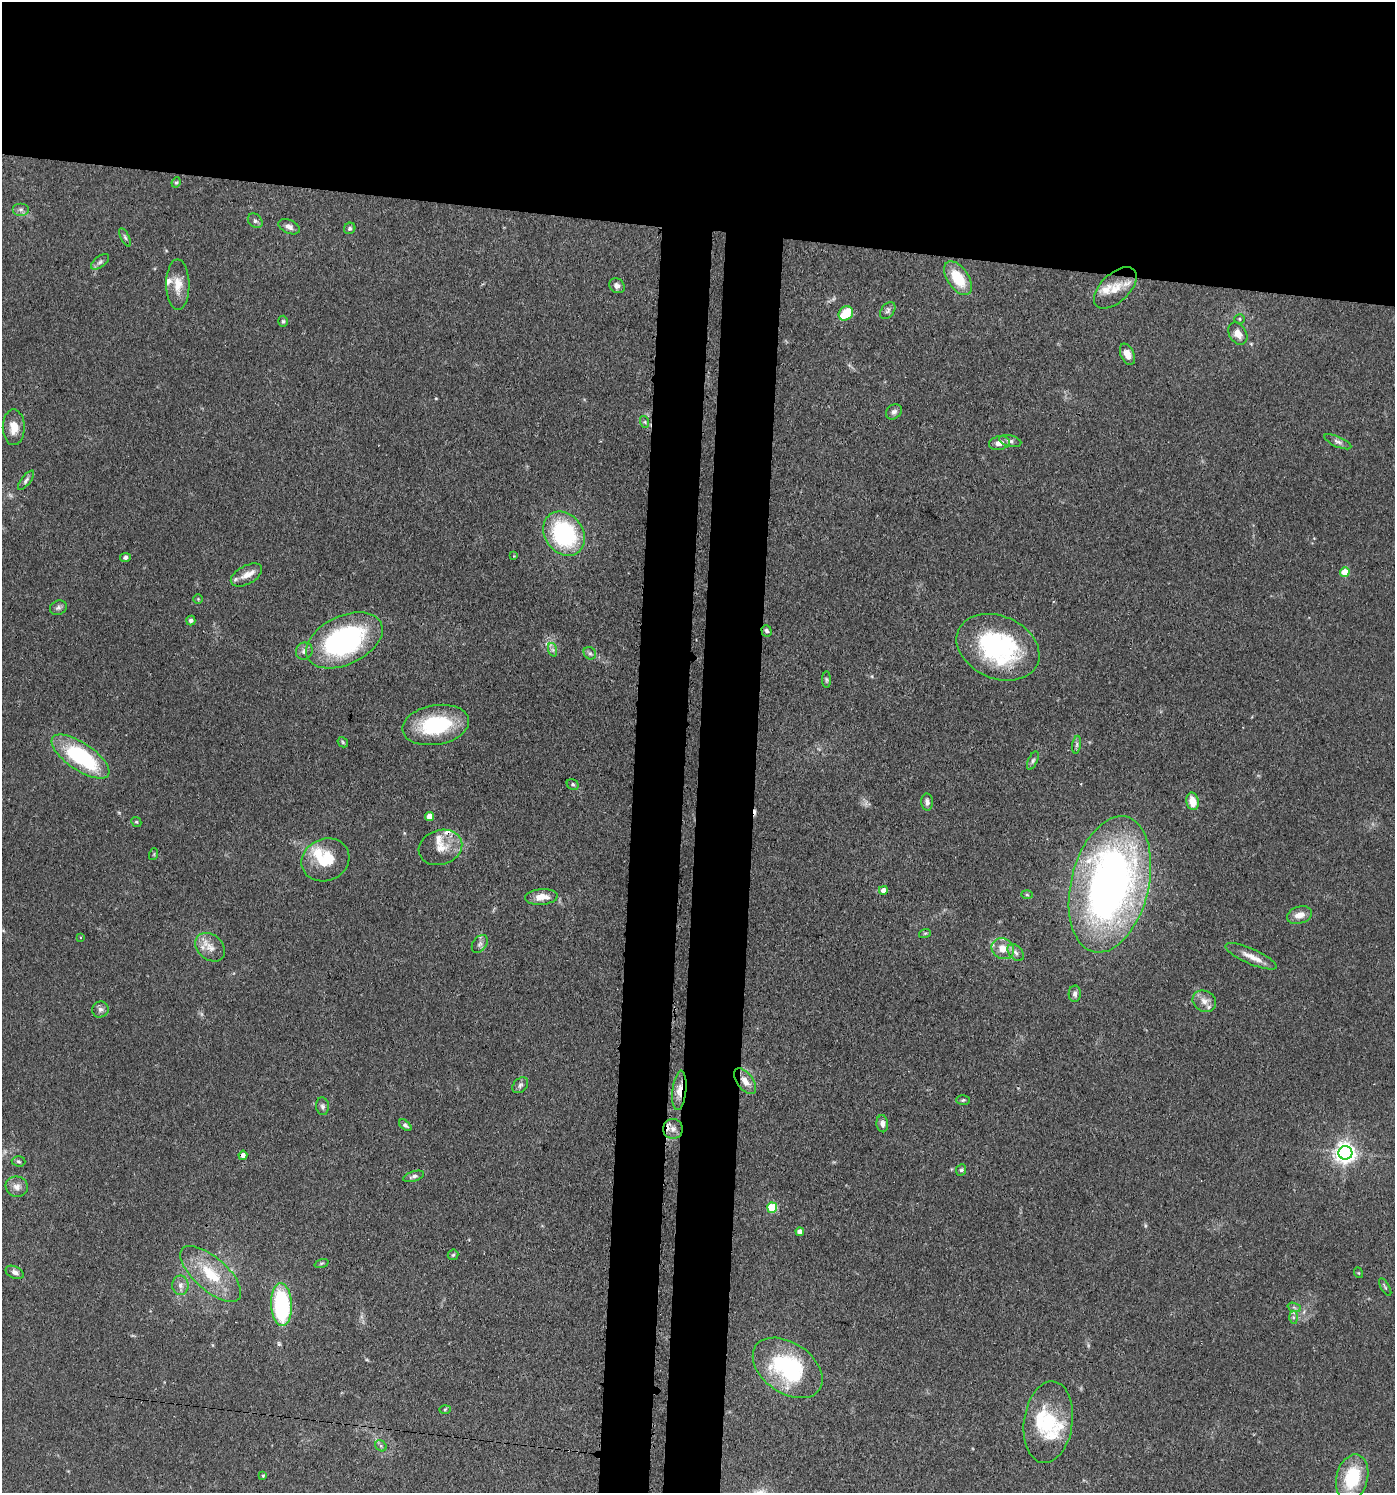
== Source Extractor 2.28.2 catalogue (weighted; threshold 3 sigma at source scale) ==
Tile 2 of 3 x 3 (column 2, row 1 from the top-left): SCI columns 1683-3075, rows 3054-4544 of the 4641 x 4614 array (HDU 1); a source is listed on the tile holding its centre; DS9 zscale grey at full resolution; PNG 1397 x 1495 px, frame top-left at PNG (2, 2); each listed source drawn as its Kron ellipse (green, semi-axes under 4 px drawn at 4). Shown black and unused: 22% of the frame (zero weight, under 3 of 4 exposures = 9% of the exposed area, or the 3 px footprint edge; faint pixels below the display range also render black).
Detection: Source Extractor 2.28.2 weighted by HDU 2 'WHT'; one run over the whole footprint, this tile lists its part. Background 0.15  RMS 0.0055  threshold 0.0249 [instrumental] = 3 sigma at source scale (4.5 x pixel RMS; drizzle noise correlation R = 1.50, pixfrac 1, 0.05/0.05 arcsec/px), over >= 5 px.
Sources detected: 113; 1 too faint to see at this stretch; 2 inside a brighter object's white glare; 2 cosmic-ray / hot-pixel residue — neither listed nor drawn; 9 inside a brighter listed object's ellipse — not listed separately; the other 99 listed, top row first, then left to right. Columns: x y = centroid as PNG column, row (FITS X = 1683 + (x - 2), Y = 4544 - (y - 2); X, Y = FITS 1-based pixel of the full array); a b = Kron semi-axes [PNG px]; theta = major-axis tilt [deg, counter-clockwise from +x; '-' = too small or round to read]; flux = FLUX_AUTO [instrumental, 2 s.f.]
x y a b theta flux
176 182 5 4 - 0.73
21 209 8 6 0 1.9
255 221 8 6 -43 1.5
289 227 11 6 -24 2.6
350 228 6 5 - 1.2
125 237 10 4 -64 1.2
100 262 10 5 38 1.7
958 278 19 10 -56 19
178 285 25 11 -89 8.9
617 286 8 7 - 2.2
1115 288 26 14 43 10
888 311 9 6 52 1.7
846 313 8 6 41 13
1240 319 5 4 - 0.74
283 321 5 4 - 0.86
1238 334 12 8 -59 5.3
1127 354 11 6 -66 5.1
894 412 9 7 38 2
645 422 6 4 -72 0.78
14 427 18 11 -90 7.7
1010 441 11 5 -14 1.9
1338 442 14 5 -24 2.2
999 443 10 7 9 4.4
26 480 11 4 53 1.7
564 534 24 19 -53 65
514 556 4 4 - 0.46
125 557 5 4 - 1.6
1345 572 5 4 - 11
246 575 17 9 28 5.2
198 599 5 4 - 0.62
58 608 8 7 - 1.7
191 621 5 4 - 1.8
766 631 6 5 - 1.3
344 640 41 24 25 100
998 647 43 31 -24 80
553 650 7 4 -71 1.3
304 651 9 8 - 2.5
590 653 7 5 -43 1.5
826 680 8 4 -89 1
436 725 34 19 10 43
343 742 6 4 -48 0.75
1077 745 9 4 81 1.3
80 757 33 13 -34 58
1033 761 10 4 66 1.3
573 784 6 5 - 1.1
1193 801 9 6 -78 7.9
927 802 8 6 -88 2.2
430 816 4 4 - 7.2
136 822 5 4 - 0.68
440 847 22 17 18 10
154 854 6 3 72 0.57
325 860 24 21 24 19
1110 884 69 39 76 320
883 890 4 4 - 3.8
1027 895 6 4 -2 0.72
541 897 16 8 5 7.1
1299 915 13 8 17 4.9
925 933 6 3 19 0.74
81 938 4 2 - 0.54
480 944 10 6 54 2
210 947 16 12 -40 6.5
1003 949 12 10 -33 7.4
1016 952 10 6 -49 2.3
1251 956 28 7 -24 6.5
1075 994 8 6 87 1.9
1204 1001 12 10 -30 4.7
100 1009 8 8 - 2
745 1081 15 8 -53 5.6
520 1085 9 6 45 1.6
679 1090 20 7 84 6
963 1100 7 4 2 0.9
323 1106 9 6 -84 1.7
882 1124 8 6 -85 2.7
405 1125 7 4 -40 1.4
673 1129 10 10 - 4
1345 1153 7 7 - 350
243 1155 5 4 - 2.9
19 1161 7 5 -3 1.1
961 1170 6 5 - 0.97
414 1176 11 5 18 1.7
17 1187 11 10 - 3.7
772 1208 5 5 - 32
800 1232 4 4 - 3.4
453 1255 5 5 - 0.86
322 1263 7 3 19 0.75
15 1272 9 6 -26 2.4
1359 1273 5 3 - 0.54
211 1274 38 16 -41 24
180 1285 10 8 -90 3
1385 1287 10 3 -60 0.88
282 1305 21 10 -87 63
1294 1307 7 4 -20 1.2
1294 1317 6 4 -89 1.1
788 1368 39 25 -35 66
445 1410 5 4 - 0.69
1048 1422 41 24 82 29
381 1446 6 5 - 1
263 1476 4 4 - 0.61
1352 1478 24 15 76 30
Overlapping masked pixels (flux is a lower limit): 2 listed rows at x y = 745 1081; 679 1090